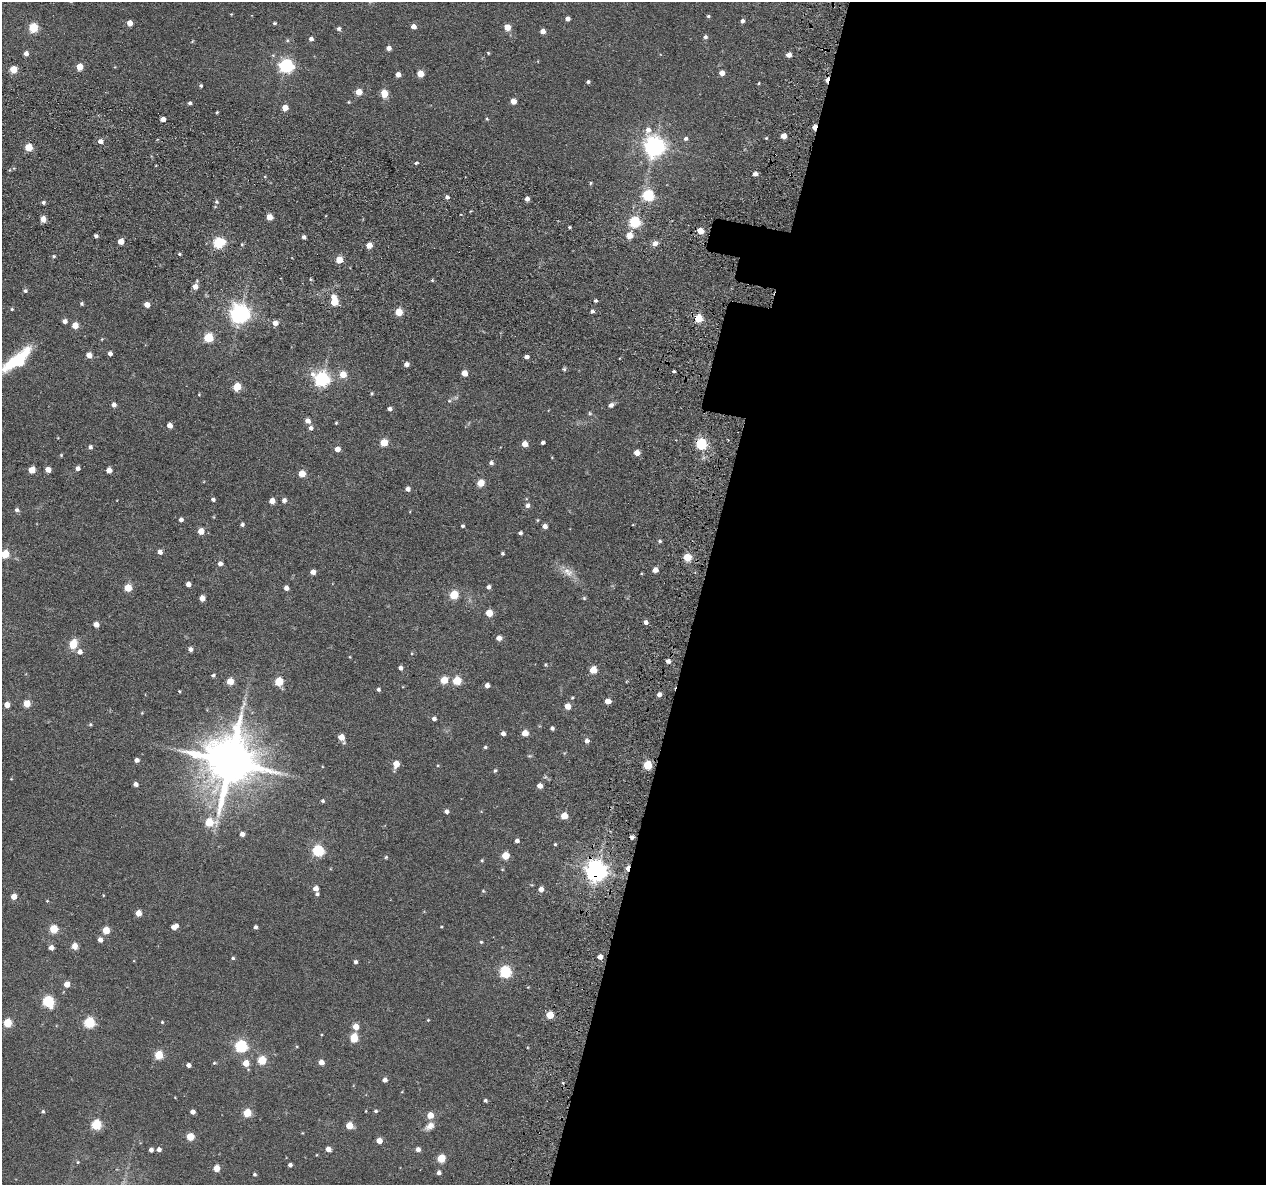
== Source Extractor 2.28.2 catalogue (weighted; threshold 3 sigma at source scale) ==
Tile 12 of 4 x 4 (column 4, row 3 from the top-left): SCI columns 3877-5140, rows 1384-2566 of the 5225 x 5247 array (HDU 1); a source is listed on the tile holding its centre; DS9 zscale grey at full resolution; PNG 1268 x 1187 px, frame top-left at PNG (2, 2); no overlay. Shown black and unused: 45% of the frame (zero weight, under 3 of 6 exposures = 5% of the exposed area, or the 3 px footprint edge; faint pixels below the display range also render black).
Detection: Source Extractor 2.28.2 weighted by HDU 2 'WHT'; one run over the whole footprint, this tile lists its part. Background 0.0635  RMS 0.0085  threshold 0.0348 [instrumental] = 3 sigma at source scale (4.09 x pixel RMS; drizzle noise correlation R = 1.36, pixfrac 0.8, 0.05/0.05 arcsec/px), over >= 5 px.
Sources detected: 273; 2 cosmic-ray / hot-pixel residue — not listed; the other 271 listed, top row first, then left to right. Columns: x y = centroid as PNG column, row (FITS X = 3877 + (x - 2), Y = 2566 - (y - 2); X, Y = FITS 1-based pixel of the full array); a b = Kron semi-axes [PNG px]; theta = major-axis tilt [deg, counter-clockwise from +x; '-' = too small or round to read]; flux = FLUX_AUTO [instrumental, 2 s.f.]
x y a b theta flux
708 16 4 3 - 1.2
568 18 4 4 - 3.6
742 21 4 4 - 2.4
130 23 4 4 - 8
275 23 5 3 - 1
413 26 4 4 - 5.7
33 27 5 5 - 43
507 27 5 4 - 13
339 29 5 5 - 1.7
543 31 4 4 - 5.9
705 37 5 5 - 2
311 38 5 4 - 2.6
287 40 5 5 - 1
192 41 6 3 53 0.63
388 48 4 4 - 4.6
26 53 4 4 - 3.8
488 53 4 3 - 0.81
789 55 4 4 - 5.9
286 65 6 6 - 190
80 67 5 5 - 16
13 69 5 5 - 18
722 73 4 4 - 6.7
398 74 4 4 - 5.9
420 74 5 5 - 15
588 82 3 3 - 1.4
759 83 4 3 - 0.69
201 86 4 4 - 1.2
359 92 4 4 - 12
384 94 5 5 - 17
513 101 5 4 - 7.2
349 102 4 3 - 0.77
190 103 4 3 - 1.9
285 107 5 4 - 11
217 112 3 3 - 0.83
163 119 4 4 - 5.3
487 119 5 4 - 0.93
814 127 4 3 - 6.7
784 136 4 4 - 7.6
766 138 4 3 - 0.73
686 139 5 5 - 1.9
100 141 5 4 - 4
654 146 8 7 - 530
29 147 5 5 - 23
416 163 6 4 40 1.1
755 174 4 4 - 4.6
265 176 5 3 - 0.72
590 183 5 3 - 0.94
648 195 5 5 - 82
447 197 4 4 - 2.4
527 199 4 4 - 4
43 202 4 4 - 1.7
216 202 6 5 - 1.4
269 217 5 4 - 11
43 219 4 4 - 8.3
635 222 5 5 - 73
569 227 4 3 - 0.81
700 231 5 4 - 17
629 235 5 5 - 12
96 236 4 4 - 2.7
304 237 4 4 - 2.6
121 242 4 4 - 12
218 243 6 5 - 84
655 243 8 7 - 3.4
369 245 5 4 - 9.1
179 254 4 3 - 1.2
53 256 5 4 - 1.1
339 260 5 5 - 18
432 280 4 4 - 0.81
195 286 5 5 - 6.1
25 291 5 4 - 1.8
333 297 5 4 - 4.3
595 301 4 3 - 1.6
334 302 5 5 - 24
82 304 4 4 - 1.4
147 305 4 4 - 7.7
12 309 4 4 - 0.86
592 311 4 4 - 2.1
399 312 5 5 - 21
240 314 7 7 - 470
698 318 5 5 - 32
64 321 4 4 - 3.4
275 323 5 5 - 5
75 325 5 4 - 12
208 338 5 5 - 42
102 339 4 4 - 0.71
110 353 4 4 - 3.2
89 355 4 4 - 8.4
526 357 4 4 - 2.7
18 360 33 13 38 45
406 364 4 4 - 3.8
564 369 5 5 - 1.2
674 371 3 3 - 1.3
464 373 4 4 - 9.6
343 374 5 5 - 15
322 379 7 6 - 200
237 387 5 5 - 26
372 393 4 3 - 0.87
199 394 4 4 - 0.6
449 401 5 5 - 1.1
114 405 5 4 - 3.4
611 405 7 5 26 2.7
390 409 4 4 - 2.5
590 413 5 4 - 0.96
308 421 5 4 - 5.4
336 423 4 3 - 0.87
170 425 4 4 - 6.2
311 428 5 5 - 2.8
543 442 4 3 - 2.1
384 443 5 5 - 23
525 444 5 4 - 8.3
701 444 5 5 - 79
90 447 4 4 - 2.8
337 449 4 4 - 6.3
637 453 5 4 - 8
61 455 4 4 - 0.81
491 463 4 4 - 2.3
77 468 4 4 - 3.3
32 470 5 5 - 14
48 470 5 4 - 8
109 470 4 4 - 7.8
302 474 5 5 - 13
480 483 5 5 - 19
407 489 4 4 - 4.6
213 499 4 4 - 2.3
284 500 5 4 - 3.2
272 501 4 4 - 8.9
527 505 5 5 - 3
17 510 5 5 - 2.2
214 517 5 3 - 0.61
181 520 4 4 - 2.8
537 520 4 4 - 0.75
242 524 4 4 - 1.9
462 526 3 3 - 1.4
545 526 4 4 - 4.8
201 531 5 5 - 10
520 533 4 3 - 2
660 541 5 4 - 1.5
160 552 4 4 - 3.8
5 554 5 5 - 29
502 554 4 4 - 1.2
687 557 5 5 - 30
220 563 5 4 - 3.7
655 570 4 4 - 6.1
313 572 4 4 - 4.9
568 572 17 11 -34 7.8
188 584 4 4 - 5.1
488 587 4 4 - 2.7
128 588 5 5 - 20
286 588 4 4 - 4.1
454 595 5 5 - 35
202 598 4 4 - 7.3
584 598 5 5 - 1
489 613 5 5 - 18
646 622 4 4 - 3.3
96 625 4 4 - 6.2
499 638 5 4 - 5.9
73 644 10 7 71 12
190 649 4 4 - 3.4
80 652 5 5 - 4.6
350 657 4 3 - 0.62
668 661 4 4 - 3.1
545 665 5 4 - 0.85
400 668 4 4 - 3
593 670 5 5 - 20
213 675 4 3 - 1.6
444 680 5 5 - 20
230 681 5 5 - 16
279 681 5 5 - 32
457 681 5 5 - 33
487 685 4 4 - 4.7
378 689 4 4 - 1.7
179 691 3 3 - 0.72
659 694 4 4 - 3.5
572 698 4 3 - 0.87
608 701 5 4 - 9.9
27 703 5 5 - 17
7 705 4 4 - 8.7
567 706 5 4 - 10
142 713 4 4 - 0.59
434 719 4 4 - 2.9
90 724 4 4 - 1.1
552 728 4 4 - 2.3
503 733 4 4 - 3.6
525 733 5 4 - 12
341 737 5 5 - 10
587 741 5 5 - 3.5
485 747 4 3 - 1.2
529 756 7 3 1 0.91
137 760 4 4 - 4.2
230 762 15 15 - 4700
396 764 5 5 - 11
647 765 5 5 - 36
495 771 5 4 - 1.3
11 779 3 3 - 0.5
136 784 4 4 - 3.4
540 786 4 4 - 5.9
323 801 4 4 - 1.4
446 811 4 4 - 3
564 816 5 4 - 16
209 822 6 5 - 32
242 834 4 4 - 4.1
517 841 4 4 - 3
555 844 4 3 - 1
318 851 5 5 - 86
505 856 5 5 - 21
386 857 6 4 29 1
482 860 5 4 - 0.84
627 868 6 3 81 6.1
596 871 7 7 - 610
315 888 4 4 - 5.9
541 889 5 4 - 5.4
483 891 5 4 - 0.8
317 894 4 3 - 1.6
103 895 4 3 - 0.56
14 896 4 4 - 9.9
47 901 4 4 - 0.64
138 913 4 4 - 11
174 926 6 4 23 7.7
255 927 4 4 - 2.1
441 927 3 3 - 0.72
54 929 5 5 - 31
106 930 5 5 - 21
100 940 5 5 - 4.5
481 942 5 4 - 1
74 946 7 7 - 4.8
51 947 4 4 - 5
600 957 4 4 - 6.4
233 958 4 3 - 1.3
355 962 4 4 - 2
505 971 6 5 - 91
67 984 4 4 - 9
48 1001 6 5 - 83
550 1015 5 5 - 21
428 1020 3 3 - 0.65
89 1022 5 5 - 72
162 1022 4 4 - 0.8
7 1023 5 5 - 33
356 1027 5 5 - 8.9
354 1038 5 5 - 31
241 1046 6 5 - 110
297 1047 5 3 - 0.63
159 1055 5 5 - 29
262 1060 5 5 - 30
321 1062 4 4 - 6.1
214 1063 5 4 - 0.92
246 1063 5 5 - 10
188 1065 4 4 - 3.3
385 1080 4 4 - 3.8
402 1092 4 2 - 0.51
485 1100 4 4 - 1.3
43 1111 5 5 - 1.2
366 1111 3 2 - 0.51
376 1111 4 4 - 1.3
192 1112 4 4 - 4.5
247 1113 5 5 - 29
430 1115 5 4 - 12
96 1124 5 5 - 52
349 1126 5 5 - 16
430 1126 14 9 42 5.1
190 1137 5 5 - 24
379 1141 4 4 - 8.2
159 1149 4 4 - 3.6
328 1149 4 4 - 5.7
418 1149 5 5 - 3.2
151 1150 4 4 - 2.9
441 1158 5 5 - 28
78 1162 4 4 - 0.76
290 1165 4 4 - 2.5
216 1168 5 4 - 14
439 1173 4 4 - 2.8
254 1174 4 3 - 1.4
Overlapping masked pixels (flux is a lower limit): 4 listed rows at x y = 814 127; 698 318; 627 868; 596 871
Isophote crosses this tile's border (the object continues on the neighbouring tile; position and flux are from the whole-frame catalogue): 2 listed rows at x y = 18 360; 5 554